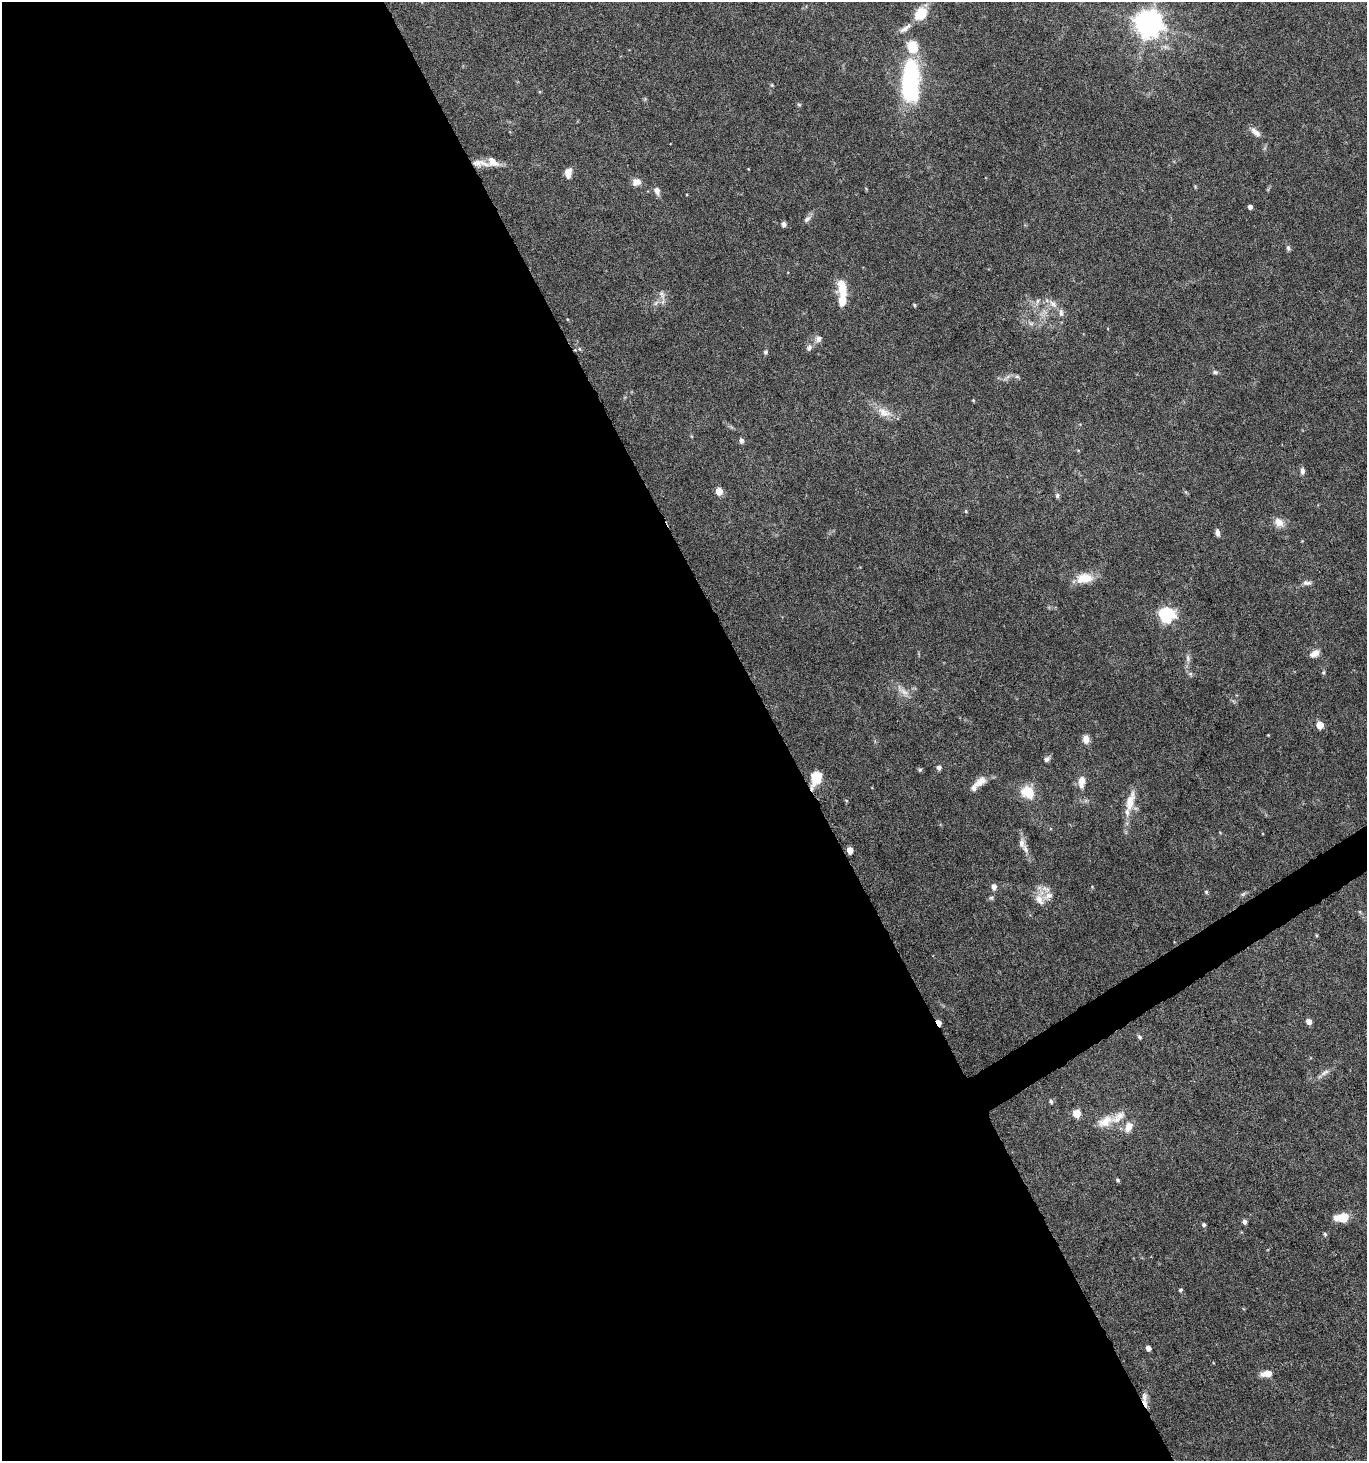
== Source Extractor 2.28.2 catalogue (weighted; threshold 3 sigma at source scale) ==
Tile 9 of 4 x 4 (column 1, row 3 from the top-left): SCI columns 178-1542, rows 1464-2922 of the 5751 x 5852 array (HDU 1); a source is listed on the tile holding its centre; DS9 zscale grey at full resolution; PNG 1369 x 1463 px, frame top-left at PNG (2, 2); no overlay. Shown black and unused: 58% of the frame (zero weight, under 5 of 10 exposures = <1% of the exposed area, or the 3 px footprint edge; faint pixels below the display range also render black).
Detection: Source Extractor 2.28.2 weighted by HDU 2 'WHT'; one run over the whole footprint, this tile lists its part. Background 0.0317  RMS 0.0015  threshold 0.00604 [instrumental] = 3 sigma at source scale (4.09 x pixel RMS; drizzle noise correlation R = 1.36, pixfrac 0.8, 0.0396/0.0396 arcsec/px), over >= 5 px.
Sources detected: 93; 10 inside a brighter listed object's ellipse — not listed separately; the other 83 listed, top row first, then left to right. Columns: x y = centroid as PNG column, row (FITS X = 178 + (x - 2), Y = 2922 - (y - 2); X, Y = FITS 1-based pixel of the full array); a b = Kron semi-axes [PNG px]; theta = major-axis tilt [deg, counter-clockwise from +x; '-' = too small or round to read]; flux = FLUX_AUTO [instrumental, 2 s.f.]
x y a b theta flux
921 13 12 9 51 4.1
1149 23 9 8 - 170
904 29 15 7 30 0.77
910 82 42 14 89 24
772 85 5 4 - 0.15
799 105 6 4 -2 0.17
1256 132 15 7 -42 0.86
480 163 26 9 -5 1.7
568 173 12 8 87 1.1
636 182 11 9 9 0.87
1195 186 6 4 -79 0.15
657 191 8 6 -68 0.8
1250 207 4 4 - 0.48
807 219 11 6 44 0.5
784 224 6 5 - 0.38
1288 248 8 5 -83 0.32
842 290 26 11 -80 2.6
662 295 15 6 -68 0.69
1037 301 11 5 64 0.46
656 303 8 4 53 0.35
1053 304 15 8 -43 1
914 305 4 4 - 0.16
1031 323 7 4 -1 0.32
818 339 10 8 40 0.6
809 348 9 7 66 0.47
580 349 5 3 - 0.14
765 352 6 5 - 0.26
1215 372 7 5 -2 0.29
1017 376 6 5 - 0.26
973 400 4 3 - 0.12
884 412 22 12 -25 1.8
741 441 7 6 - 0.38
1302 471 9 6 88 0.47
719 491 6 6 - 1.5
1057 495 7 5 89 0.3
966 511 5 4 - 0.16
1279 522 14 11 -45 1.1
1217 533 8 4 -81 0.54
1084 578 21 12 6 2.6
1307 583 12 6 -4 0.5
1167 615 7 6 - 30
1315 653 13 8 30 0.93
1188 658 12 6 -85 0.55
1323 672 5 4 - 0.18
1190 674 6 6 - 0.27
904 692 18 8 -31 1.1
1320 725 5 5 - 2.7
1268 735 3 3 - 0.091
1086 739 10 8 -87 0.94
1047 759 8 6 37 0.46
939 767 6 5 - 0.45
920 770 6 5 - 0.2
816 778 18 11 66 2.9
981 782 17 10 39 1.3
1081 782 16 8 83 1.3
1028 792 18 15 -34 2.7
1130 801 31 11 75 2.4
1022 843 14 8 -87 0.78
850 850 5 4 - 1.4
994 887 6 5 - 0.64
1092 887 4 4 - 0.12
1206 892 5 4 - 0.19
1243 894 8 4 44 0.25
991 898 6 5 - 0.23
1039 899 17 10 -56 1.4
1316 935 5 3 - 0.14
1309 1022 5 4 - 0.98
938 1023 5 4 - 1.4
1140 1037 6 5 - 0.27
1325 1072 14 5 32 0.61
1051 1101 6 4 -71 0.28
1077 1113 5 5 - 3.5
1105 1121 22 12 29 2.2
1129 1127 14 9 61 1.3
1117 1180 5 4 - 0.23
1343 1218 12 9 23 2.3
1244 1222 5 5 - 0.5
1204 1225 4 4 - 0.29
1325 1234 5 5 - 0.22
1180 1290 5 4 - 0.24
1148 1348 4 4 - 0.65
1267 1374 12 6 8 1.3
1144 1397 14 8 84 0.96
Overlapping masked pixels (flux is a lower limit): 4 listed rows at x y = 480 163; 816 778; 938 1023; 1144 1397